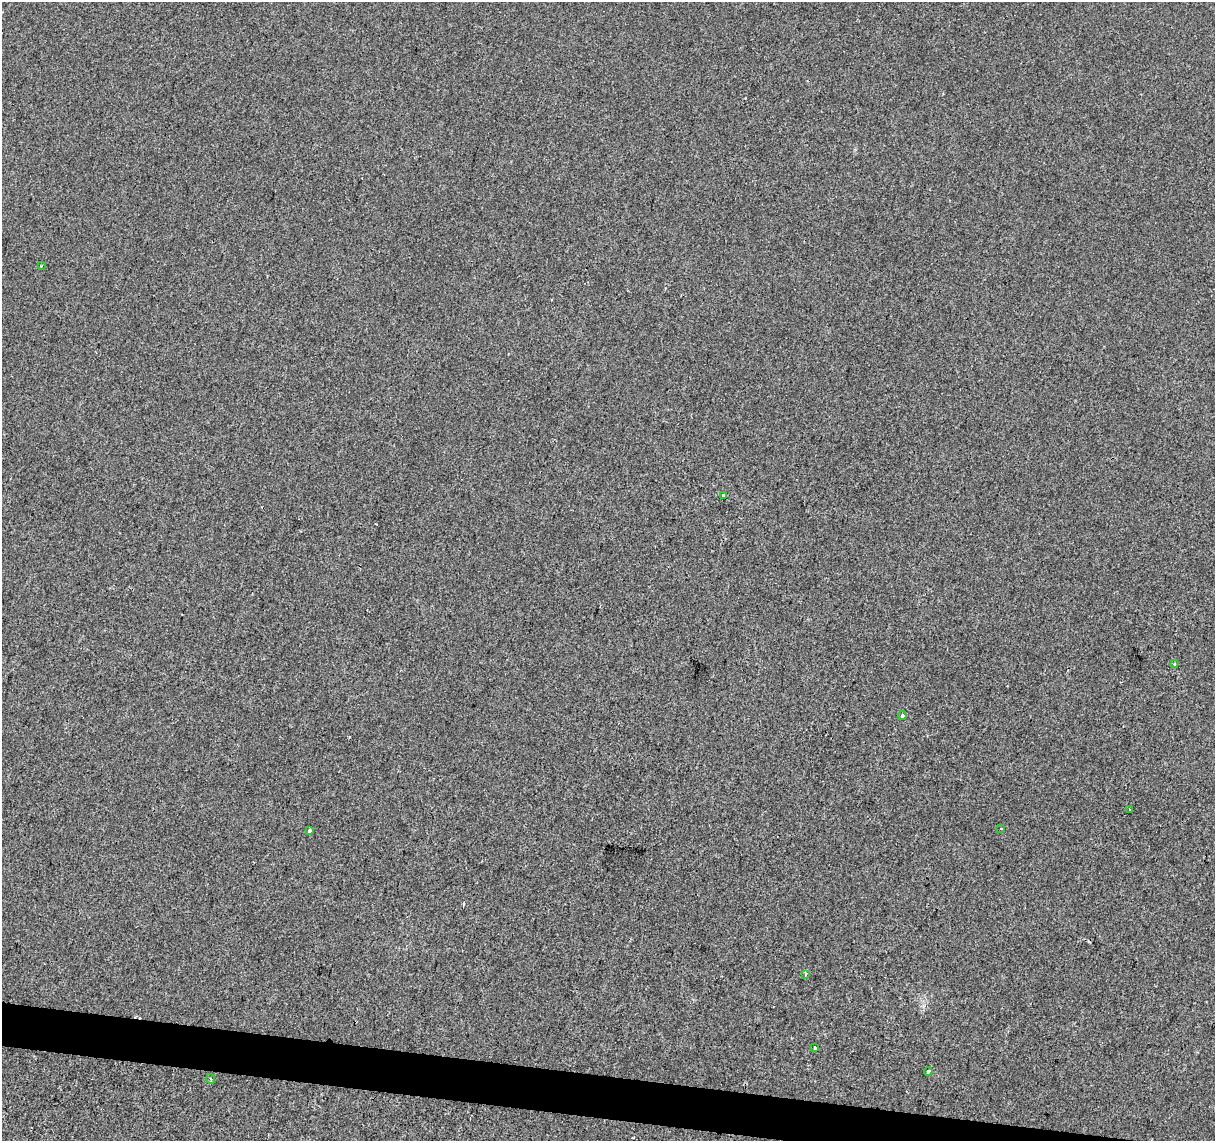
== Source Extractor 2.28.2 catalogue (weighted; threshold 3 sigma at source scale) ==
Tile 6 of 4 x 4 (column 2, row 2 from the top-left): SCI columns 1221-2433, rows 2564-3702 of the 4858 x 5067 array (HDU 1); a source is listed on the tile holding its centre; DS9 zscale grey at full resolution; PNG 1217 x 1143 px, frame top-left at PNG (2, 2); each listed source drawn as its Kron ellipse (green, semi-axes under 4 px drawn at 4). Shown black and unused: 3% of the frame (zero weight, under 2 of 3 exposures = <1% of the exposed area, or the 3 px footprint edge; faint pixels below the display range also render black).
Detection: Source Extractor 2.28.2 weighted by HDU 2 'WHT'; one run over the whole footprint, this tile lists its part. Background -2.32e-05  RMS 0.0042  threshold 0.0189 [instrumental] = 3 sigma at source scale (4.5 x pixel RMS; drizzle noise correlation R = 1.50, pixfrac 1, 0.0396/0.0396 arcsec/px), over >= 5 px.
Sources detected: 13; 2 cosmic-ray / hot-pixel residue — neither listed nor drawn; the other 11 listed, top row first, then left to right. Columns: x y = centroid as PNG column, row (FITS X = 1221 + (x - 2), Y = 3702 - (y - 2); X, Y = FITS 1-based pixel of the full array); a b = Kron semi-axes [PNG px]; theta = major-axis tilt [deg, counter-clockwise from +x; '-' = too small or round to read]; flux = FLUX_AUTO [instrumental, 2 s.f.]
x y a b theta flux
41 266 3 2 - 0.35
723 495 4 3 - 0.66
1174 664 3 3 - 0.4
903 715 4 3 - 2.2
1129 809 3 2 - 0.34
1001 828 3 3 - 1.6
309 831 4 3 - 1.9
805 974 3 3 - 1
815 1048 4 3 - 1.1
928 1072 4 4 - 1.2
211 1079 5 3 - 0.42